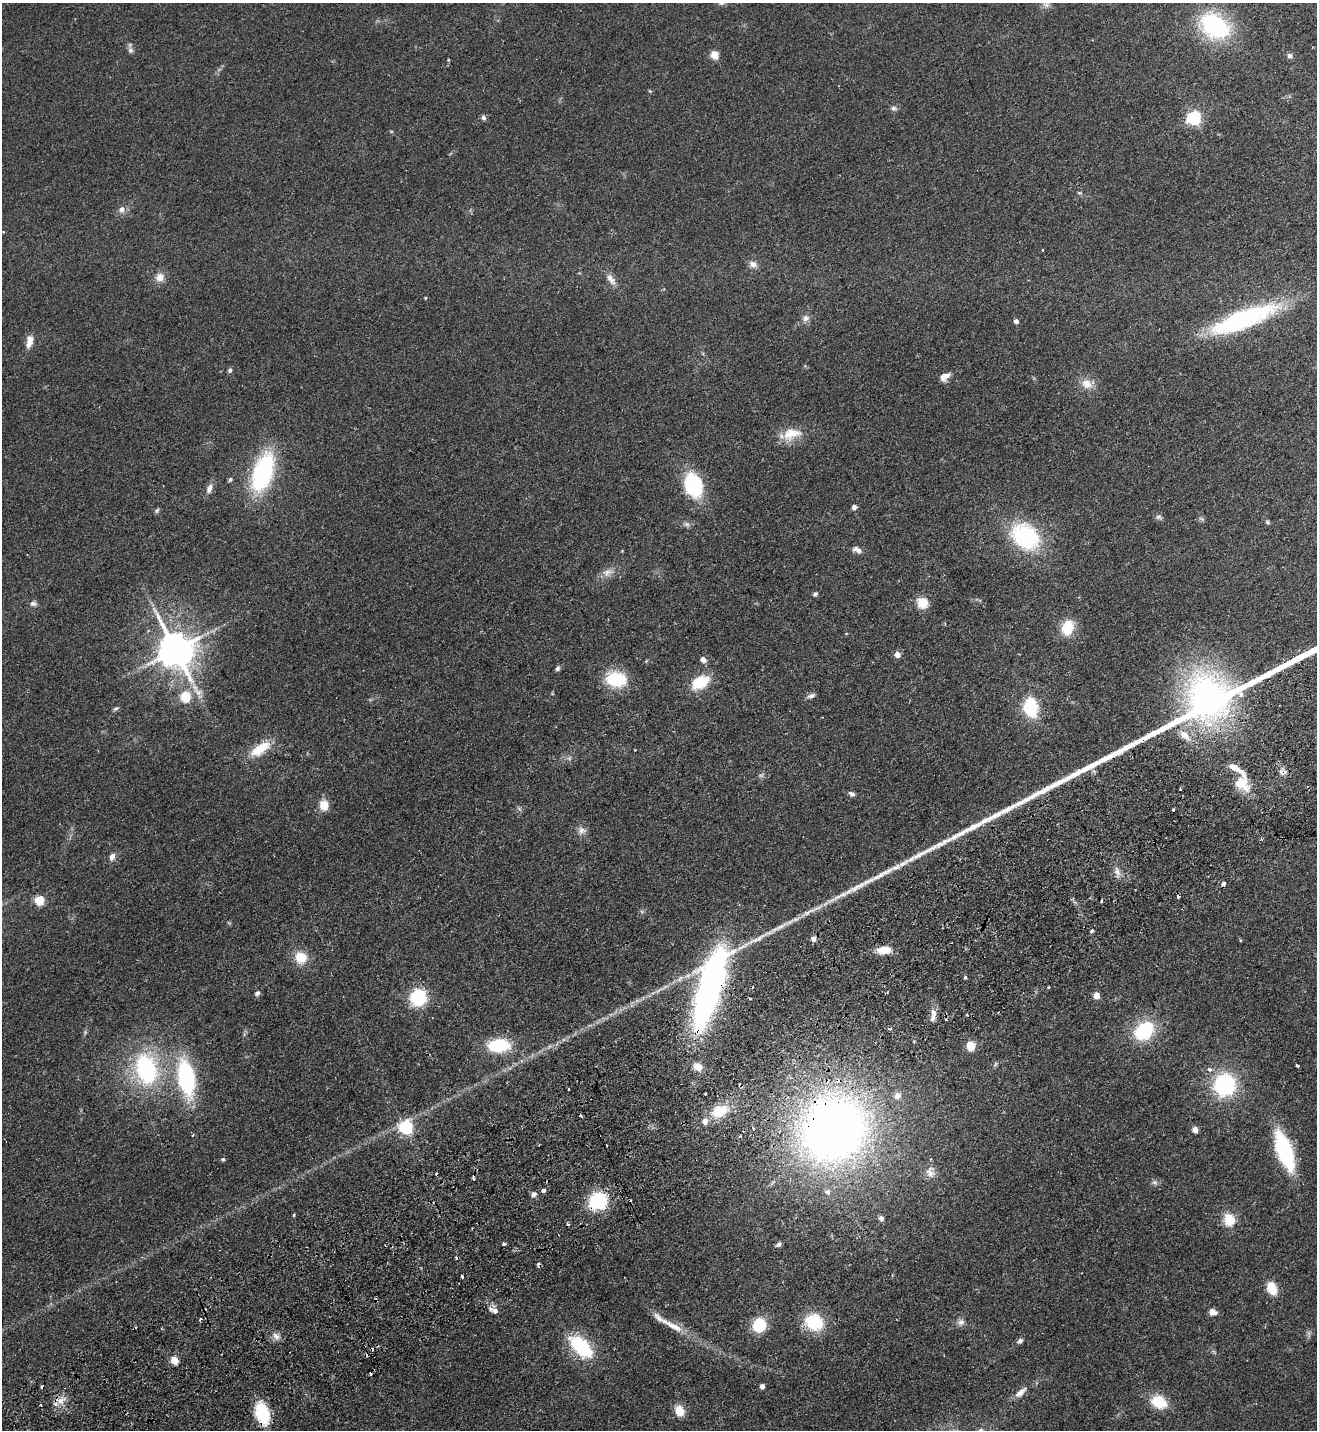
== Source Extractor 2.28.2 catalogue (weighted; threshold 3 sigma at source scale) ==
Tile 7 of 4 x 4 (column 3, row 2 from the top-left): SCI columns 2815-4129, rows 2911-4338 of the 5763 x 5819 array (HDU 1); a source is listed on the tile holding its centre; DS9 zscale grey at full resolution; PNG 1319 x 1432 px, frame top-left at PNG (2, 3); no overlay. Shown black and unused: <1% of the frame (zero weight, under 2 of 3 exposures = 3% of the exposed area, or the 3 px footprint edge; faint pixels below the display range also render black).
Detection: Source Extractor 2.28.2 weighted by HDU 2 'WHT'; one run over the whole footprint, this tile lists its part. Background 0.0836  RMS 0.0085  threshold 0.0382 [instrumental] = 3 sigma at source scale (4.5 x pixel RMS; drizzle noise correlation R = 1.50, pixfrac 1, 0.05/0.05 arcsec/px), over >= 5 px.
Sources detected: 160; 5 too faint to see at this stretch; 21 cosmic-ray / hot-pixel residue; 1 long thin detection or spike segment (spike, bleed or trail) — not listed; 7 inside a brighter listed object's ellipse — not listed separately; the other 126 listed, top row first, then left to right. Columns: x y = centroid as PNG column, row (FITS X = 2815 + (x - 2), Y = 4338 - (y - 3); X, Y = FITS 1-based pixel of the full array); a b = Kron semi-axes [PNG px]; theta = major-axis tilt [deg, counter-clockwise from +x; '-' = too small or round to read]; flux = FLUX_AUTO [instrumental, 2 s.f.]
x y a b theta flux
1046 5 11 8 -15 3.7
1215 26 29 21 -34 110
130 50 8 7 - 2.6
715 55 5 5 - 28
1290 56 8 6 -24 2.5
448 60 4 3 - 0.78
650 91 5 4 - 0.89
894 108 9 6 -4 2.4
483 118 7 6 - 2
1194 118 6 6 - 180
1079 193 7 3 -8 1
122 209 9 8 - 4.5
1042 250 3 2 - 0.76
753 264 11 9 -21 5
160 277 12 11 - 7.2
611 279 20 8 -56 7.1
425 298 4 3 - 0.8
806 318 10 9 - 4.3
1243 319 78 20 21 120
1016 321 4 4 - 3.9
29 341 17 8 78 7.2
230 370 6 5 - 1.9
945 376 13 8 36 6.1
1087 384 16 12 -33 10
792 434 28 15 14 18
263 472 35 17 71 120
230 479 6 5 - 1.6
693 485 19 14 -74 79
209 488 14 8 69 5.1
854 507 6 6 - 2.6
157 510 7 5 57 1.6
1158 517 8 6 0 2.2
1201 519 8 5 -20 1.7
1267 522 7 5 -17 1.4
687 524 9 6 -48 2.4
1025 537 29 22 -37 93
857 550 13 7 -24 4.4
607 572 15 10 25 7
815 594 6 5 - 1.9
922 603 9 8 - 23
33 604 10 7 5 2.8
1068 627 17 12 71 22
176 650 12 10 -61 2500
897 654 5 4 - 9.5
703 659 6 5 - 5.2
557 668 6 5 - 2.3
616 679 19 14 -10 45
700 682 20 12 30 29
811 696 11 6 20 2.9
185 697 5 5 - 55
1209 699 61 42 23 350
1030 707 16 11 -81 51
116 708 9 5 29 1.7
260 749 27 12 35 22
635 750 3 2 - 0.83
569 758 7 4 -19 1.7
1282 772 11 10 - 4.8
1242 784 21 13 -37 21
852 794 8 5 -29 2.6
324 805 13 11 -83 10
581 830 11 10 - 5
112 857 9 6 71 4.4
1117 872 14 7 -70 5.4
39 900 9 8 - 13
1101 901 3 3 - 2.2
809 912 32 6 28 12
229 923 6 4 -19 0.99
1092 931 4 3 - 3.6
1240 940 4 4 - 0.99
884 950 15 8 7 16
301 957 15 14 - 16
965 977 4 4 - 1.2
710 987 82 23 73 290
1048 987 3 3 - 1.1
257 993 7 6 - 2.4
1096 995 5 5 - 14
418 997 14 13 - 48
749 998 3 3 - 1.5
933 1015 19 7 82 6.5
1144 1031 19 15 41 58
499 1045 18 10 2 56
971 1046 8 8 - 15
1297 1066 3 3 - 4.5
698 1067 12 8 -43 8.3
146 1069 41 26 -74 98
1209 1070 6 5 - 3.1
186 1078 38 17 -80 93
1224 1085 20 19 - 85
569 1089 3 3 - 2
720 1111 24 15 26 24
581 1116 3 2 - 1.8
406 1127 6 6 - 140
753 1128 3 3 - 3.8
833 1129 78 71 45 580
1195 1130 5 4 - 9.6
1284 1151 37 13 -70 94
223 1159 5 4 - 1.4
930 1172 16 12 -83 7.6
1155 1182 8 6 -36 2.4
543 1190 4 3 - 6
534 1194 7 6 - 2.6
598 1201 13 12 - 68
294 1215 4 3 - 0.98
881 1218 7 6 - 2.7
1229 1220 11 10 - 21
504 1244 3 3 - 1.9
778 1244 8 5 43 2.4
385 1245 3 2 - 0.65
462 1276 3 3 - 4
1272 1288 13 9 -67 17
494 1310 15 7 -25 5.2
1213 1312 9 7 -17 5
814 1322 18 15 -27 43
961 1322 10 9 - 4.2
759 1325 13 12 - 30
673 1326 40 8 -29 16
276 1336 11 8 -53 4.8
1020 1341 7 5 34 2.6
581 1347 27 13 -43 64
174 1360 5 5 - 24
762 1386 4 4 - 4.6
1020 1392 18 7 42 6.9
61 1400 13 10 24 8.2
1159 1402 15 11 -28 28
680 1411 12 9 -66 12
262 1413 18 10 -73 51
Overlapping masked pixels (flux is a lower limit): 7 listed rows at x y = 1209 699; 1282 772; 710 987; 833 1129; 598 1201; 61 1400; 262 1413
Unlisted compact peaks at least as high as the median listed source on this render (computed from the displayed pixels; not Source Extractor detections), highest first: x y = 902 864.